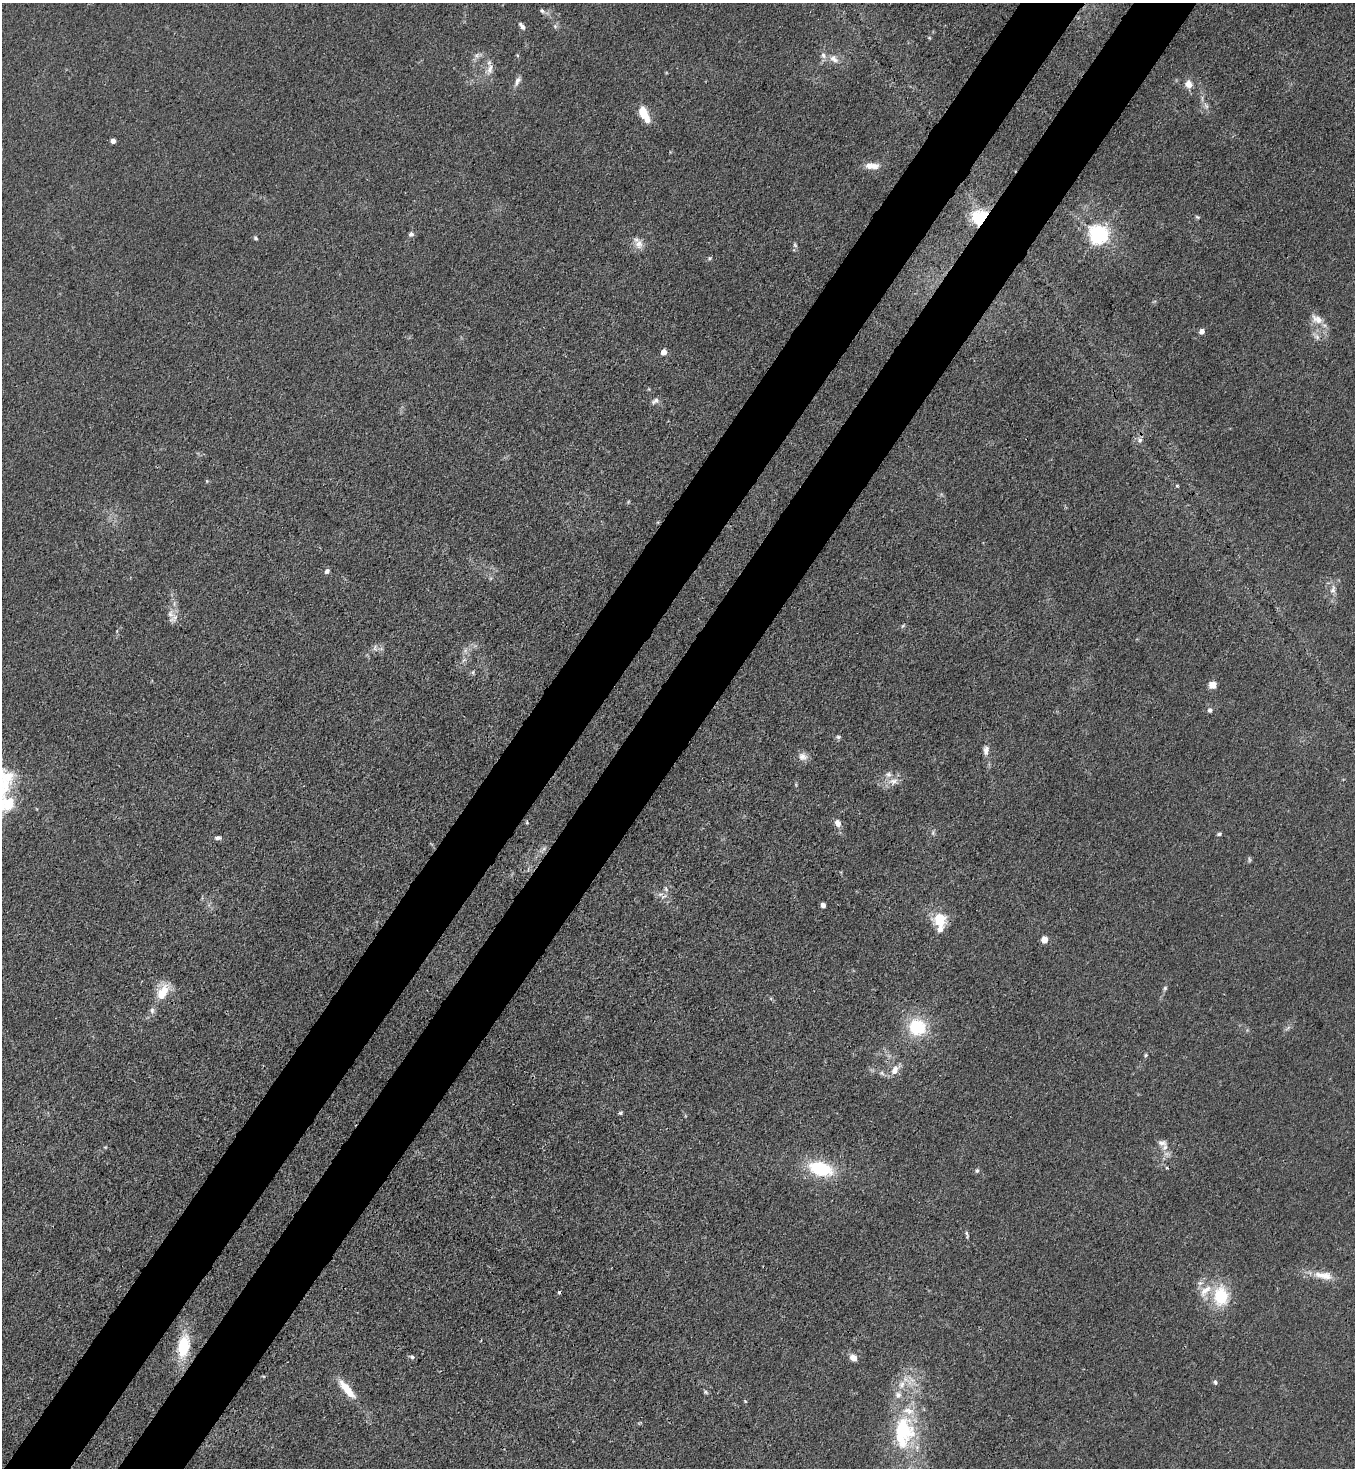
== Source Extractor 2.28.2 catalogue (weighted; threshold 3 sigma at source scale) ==
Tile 7 of 4 x 4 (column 3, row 2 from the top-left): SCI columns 2934-4286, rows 2992-4457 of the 6007 x 5985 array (HDU 1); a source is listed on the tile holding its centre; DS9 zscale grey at full resolution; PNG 1357 x 1470 px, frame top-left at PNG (2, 3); no overlay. Shown black and unused: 10% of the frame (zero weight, under 3 of 4 exposures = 7% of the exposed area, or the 3 px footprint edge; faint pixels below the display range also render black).
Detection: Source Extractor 2.28.2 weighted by HDU 2 'WHT'; one run over the whole footprint, this tile lists its part. Background 0.0208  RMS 0.0028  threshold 0.0127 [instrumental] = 3 sigma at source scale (4.5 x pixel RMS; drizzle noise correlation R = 1.50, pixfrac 1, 0.05/0.05 arcsec/px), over >= 5 px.
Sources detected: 86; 2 too faint to see at this stretch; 2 cosmic-ray / hot-pixel residue — not listed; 8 inside a brighter listed object's ellipse — not listed separately; the other 74 listed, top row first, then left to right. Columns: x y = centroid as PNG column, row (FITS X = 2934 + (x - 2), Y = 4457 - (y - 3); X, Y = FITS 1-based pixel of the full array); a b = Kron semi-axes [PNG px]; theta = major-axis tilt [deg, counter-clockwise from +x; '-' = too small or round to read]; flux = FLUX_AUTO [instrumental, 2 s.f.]
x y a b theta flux
542 11 8 6 -37 0.71
522 26 10 5 -53 0.95
555 26 5 5 - 0.55
477 55 8 6 43 0.93
834 59 14 9 -37 2.1
490 69 16 7 71 2.1
517 81 14 6 64 1.3
1188 84 10 9 - 2.2
1206 106 8 5 -45 0.84
643 112 13 8 -73 4.9
113 141 4 4 - 1.5
872 166 17 7 -3 2.9
979 217 19 16 38 10
1197 217 6 4 -25 0.38
411 234 6 6 - 0.81
1099 234 7 6 - 160
255 238 5 4 - 0.42
638 244 13 10 -73 2.3
795 245 8 5 -70 0.58
710 258 5 5 - 0.39
1317 319 18 10 -28 2.8
1202 331 4 4 - 2.3
1317 337 9 7 -39 1.2
663 352 5 4 - 3.3
655 401 11 6 29 1
1140 440 9 7 -53 1.1
207 481 6 3 -72 0.28
1177 485 4 4 - 0.34
628 502 5 4 - 0.3
327 571 6 5 - 0.85
1333 590 13 7 80 1.8
173 618 15 9 43 1.9
473 672 6 4 72 0.4
1213 685 5 5 - 6.9
1210 710 6 6 - 0.77
838 737 7 5 -3 0.54
986 750 13 7 84 1.5
803 757 13 10 -21 1.7
893 781 15 9 8 2.5
9 803 36 13 -82 10
527 822 5 3 - 0.28
838 823 8 6 -62 1.8
933 833 7 4 90 0.51
1219 834 6 4 27 0.49
218 838 8 5 0 0.77
544 849 8 5 45 0.74
664 896 9 4 21 0.79
823 905 5 4 - 1
941 917 18 11 3 5.2
940 929 14 11 -73 2.4
1044 939 5 5 - 4.8
1165 988 6 5 - 0.47
162 993 22 12 59 6
917 1027 17 17 - 14
1288 1028 10 3 40 0.59
1146 1055 5 4 - 0.38
895 1070 14 9 58 2.5
882 1073 8 6 -23 0.81
620 1113 6 4 27 0.41
1162 1143 13 8 -9 1.6
820 1169 20 11 -14 20
977 1170 6 5 - 0.51
967 1234 10 3 -76 0.52
1324 1275 28 10 -9 4.5
1221 1296 22 16 -90 13
183 1346 26 14 79 12
412 1357 7 5 -13 0.59
853 1358 9 7 -45 2
1215 1382 6 5 - 0.58
902 1384 9 8 - 1.9
347 1389 30 8 -50 5.3
705 1392 6 5 - 0.45
745 1401 5 3 - 0.26
904 1432 46 28 85 27
Overlapping masked pixels (flux is a lower limit): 1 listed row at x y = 979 217